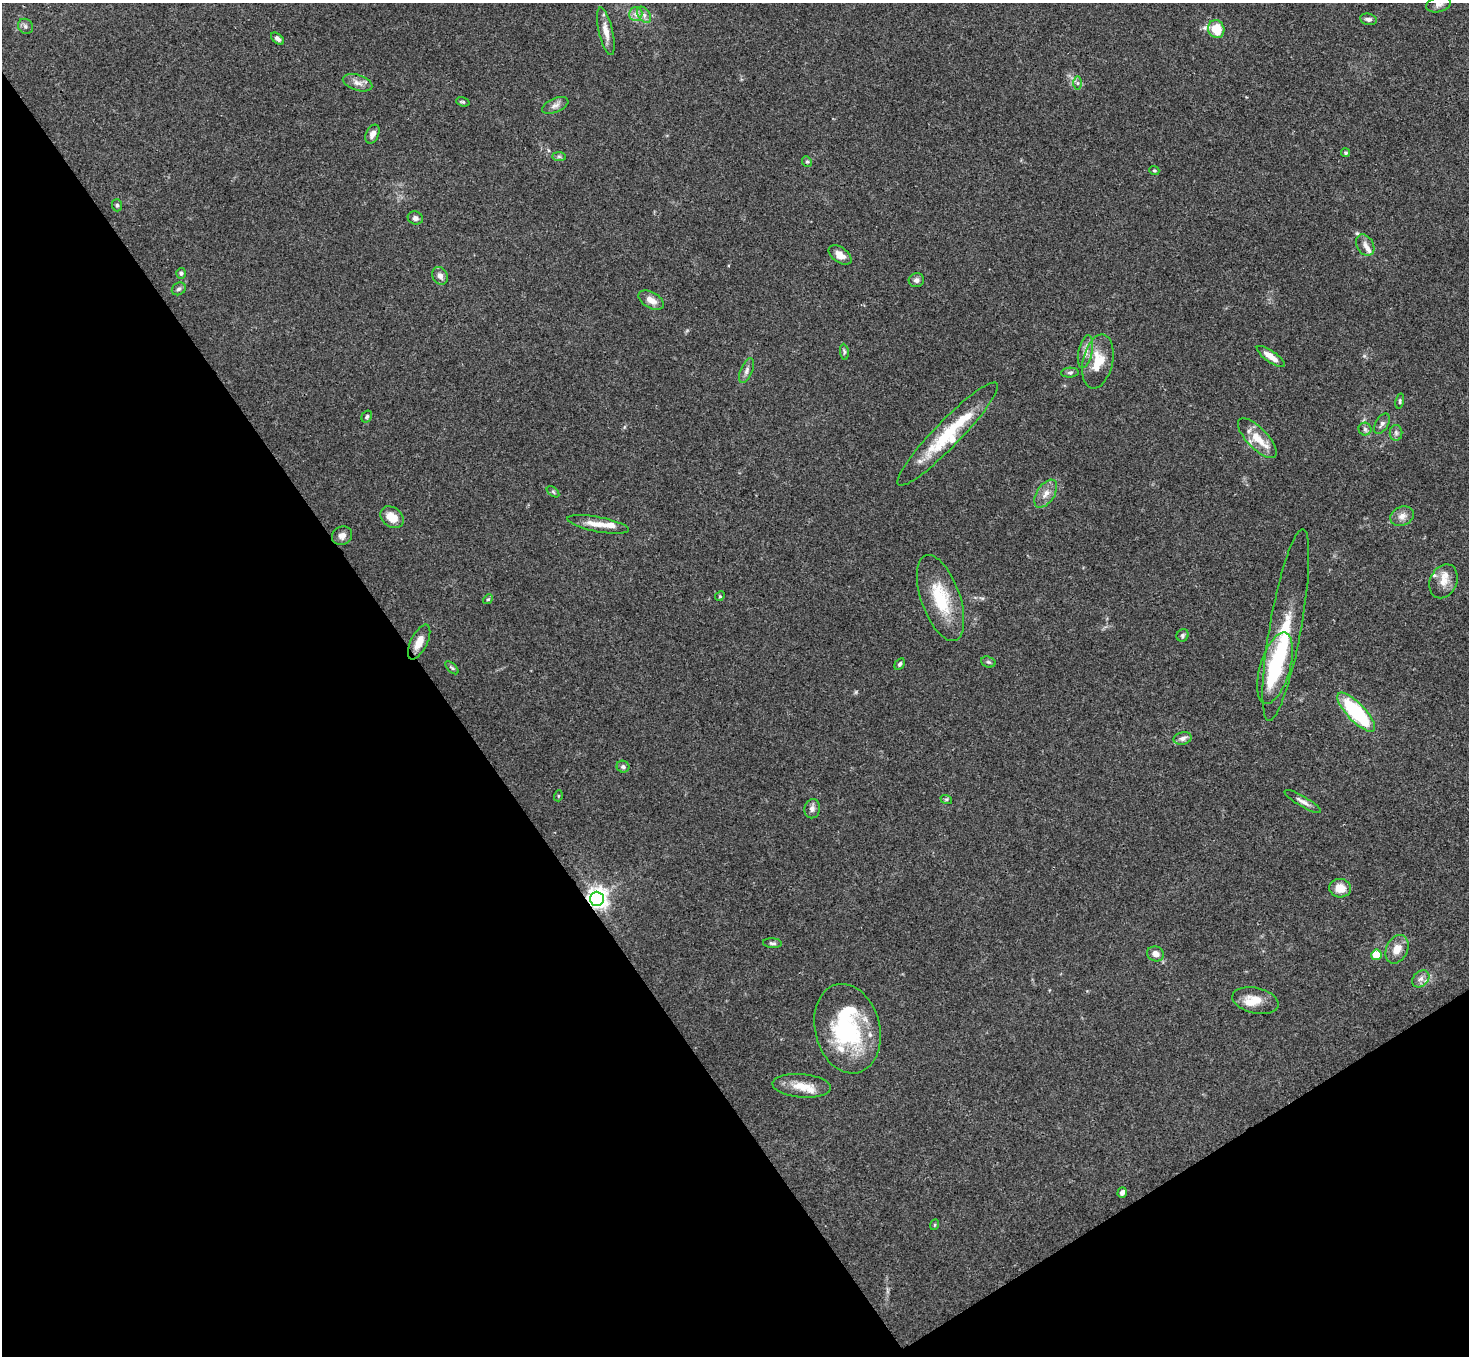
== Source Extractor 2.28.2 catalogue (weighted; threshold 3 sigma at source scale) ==
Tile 14 of 4 x 4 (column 2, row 4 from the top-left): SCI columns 1472-2938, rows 160-1513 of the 5878 x 5873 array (HDU 1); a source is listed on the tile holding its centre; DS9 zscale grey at full resolution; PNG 1471 x 1358 px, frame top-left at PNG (2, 3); each listed source drawn as its Kron ellipse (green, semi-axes under 4 px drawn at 4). Shown black and unused: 35% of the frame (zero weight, under 3 of 4 exposures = <1% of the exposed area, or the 3 px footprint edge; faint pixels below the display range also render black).
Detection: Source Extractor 2.28.2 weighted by HDU 2 'WHT'; one run over the whole footprint, this tile lists its part. Background 0.0767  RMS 0.0058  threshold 0.0259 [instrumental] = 3 sigma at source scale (4.5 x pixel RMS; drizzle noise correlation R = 1.50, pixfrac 1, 0.05/0.05 arcsec/px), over >= 5 px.
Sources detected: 87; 3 inside a brighter object's white glare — neither listed nor drawn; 9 inside a brighter listed object's ellipse — not listed separately; the other 75 listed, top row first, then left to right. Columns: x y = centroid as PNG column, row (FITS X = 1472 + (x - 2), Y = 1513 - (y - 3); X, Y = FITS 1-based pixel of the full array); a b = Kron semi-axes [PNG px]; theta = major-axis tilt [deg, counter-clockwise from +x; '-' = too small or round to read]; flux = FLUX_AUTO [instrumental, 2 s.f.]
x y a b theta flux
1439 4 12 7 13 2.8
636 14 7 6 - 2.3
644 15 9 6 -54 2.1
1368 19 8 5 -11 1.9
25 26 8 7 - 1.6
1216 29 9 8 - 14
606 31 24 7 -77 5.9
277 39 7 4 -39 1.7
357 83 15 7 -17 3.7
1077 83 6 4 90 1.1
463 102 7 4 -17 0.86
555 105 14 7 22 2.7
372 134 10 6 63 3
1346 153 5 4 - 0.91
559 156 7 4 0 1
807 161 5 4 - 0.93
1154 171 5 4 - 0.73
117 205 6 5 - 1
415 218 8 6 -19 2
1365 245 11 8 -59 3.1
840 255 13 7 -35 4.7
181 273 5 5 - 1.1
440 276 9 7 -61 3.1
916 280 7 7 - 2
179 289 7 6 - 1.4
651 300 14 8 -29 4.6
844 352 8 4 -82 0.95
1085 352 16 7 77 3.8
1271 357 16 5 -35 5.9
1098 362 27 15 77 14
747 371 13 6 68 2.3
1070 373 9 5 4 1.3
1400 401 8 4 78 0.98
367 416 6 5 - 0.93
1382 424 11 6 60 2.1
1365 429 6 6 - 1.4
1396 433 8 6 -88 1.6
948 434 71 13 46 34
1257 438 26 10 -46 11
553 492 7 4 -38 0.83
1046 494 16 9 56 5
1402 516 12 9 26 3.8
392 517 13 9 -39 7.7
598 524 31 7 -11 7.6
342 536 10 9 - 3.1
1443 581 18 13 65 7.6
720 596 5 4 - 0.63
941 598 45 19 -71 27
488 599 5 4 - 0.81
1286 625 97 16 80 30
1183 635 6 5 - 1.2
419 642 19 8 64 6.1
988 662 7 5 -19 1.2
900 664 6 4 60 1.1
452 668 8 4 -44 0.96
1275 668 37 15 74 42
1356 712 26 9 -47 56
1183 738 9 6 13 2.6
623 767 6 6 - 1.3
558 796 5 3 - 0.53
946 799 6 4 -18 0.81
1303 801 21 5 -30 3.1
812 809 10 8 80 2.4
1340 888 11 9 -4 6.9
597 899 7 7 - 370
772 943 9 4 -5 1.3
1397 949 15 10 64 6.3
1156 954 8 7 - 4.1
1376 955 5 5 - 17
1421 979 10 7 43 2.9
1255 1001 23 12 -13 9.4
847 1029 45 32 -76 58
802 1086 29 11 -5 10
1122 1192 5 4 - 2.2
934 1225 5 3 - 0.56
Overlapping masked pixels (flux is a lower limit): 1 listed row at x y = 597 899